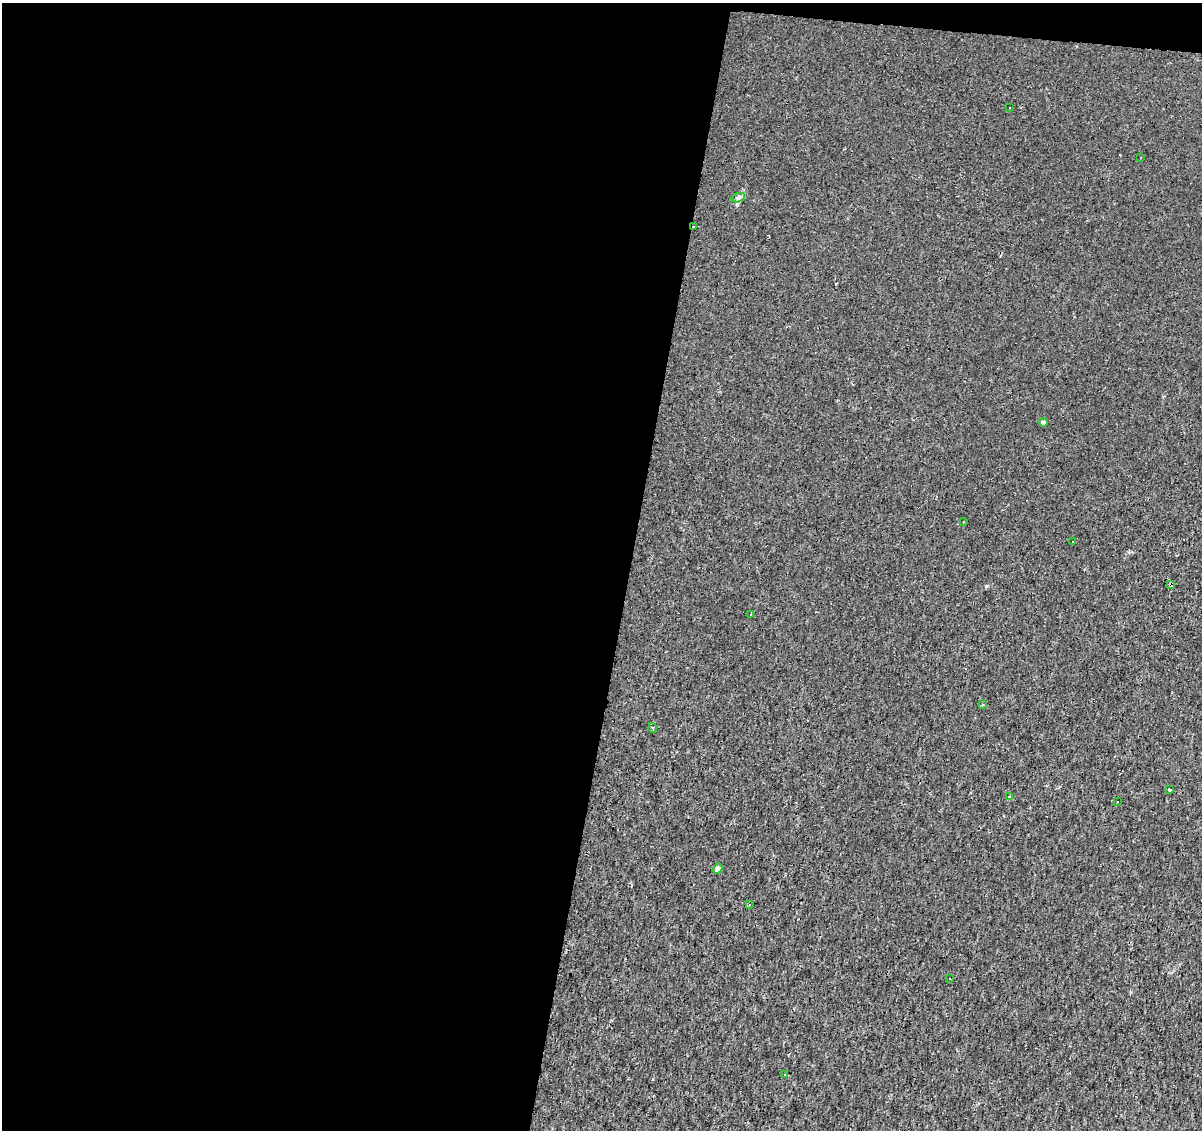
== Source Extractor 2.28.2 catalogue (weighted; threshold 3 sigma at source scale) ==
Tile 1 of 4 x 4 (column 1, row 1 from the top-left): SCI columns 1-1200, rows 3611-4738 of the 4806 x 5022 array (HDU 1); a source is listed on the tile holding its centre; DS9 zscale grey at full resolution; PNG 1204 x 1132 px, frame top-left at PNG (2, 3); each listed source drawn as its Kron ellipse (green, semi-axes under 4 px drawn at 4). Shown black and unused: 53% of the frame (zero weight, under 2 of 3 exposures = <1% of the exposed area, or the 3 px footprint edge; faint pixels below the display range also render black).
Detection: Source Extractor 2.28.2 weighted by HDU 2 'WHT'; one run over the whole footprint, this tile lists its part. Background 0.00165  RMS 0.0033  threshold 0.0148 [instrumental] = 3 sigma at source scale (4.5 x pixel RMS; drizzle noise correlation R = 1.50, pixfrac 1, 0.0396/0.0396 arcsec/px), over >= 5 px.
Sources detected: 26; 8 cosmic-ray / hot-pixel residue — neither listed nor drawn; the other 18 listed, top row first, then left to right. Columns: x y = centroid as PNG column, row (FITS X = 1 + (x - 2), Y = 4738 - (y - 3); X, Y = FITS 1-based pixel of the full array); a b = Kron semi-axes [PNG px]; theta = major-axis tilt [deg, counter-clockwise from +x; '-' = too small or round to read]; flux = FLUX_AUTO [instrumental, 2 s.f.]
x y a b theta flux
1009 108 3 3 - 0.71
1141 157 3 3 - 0.82
738 198 7 4 19 0.71
694 227 3 3 - 0.83
1043 422 4 4 - 3.6
964 522 3 3 - 0.48
1072 542 3 3 - 0.73
1171 584 3 3 - 13
751 614 3 3 - 0.62
983 705 3 2 - 0.47
653 728 5 3 - 0.32
1170 790 4 3 - 1.7
1009 796 3 3 - 3.6
1117 802 3 2 - 0.48
718 869 5 4 - 1.7
750 904 3 2 - 0.49
949 978 3 3 - 2.1
785 1074 3 3 - 0.42
Overlapping masked pixels (flux is a lower limit): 2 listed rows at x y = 694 227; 1171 584
Unlisted compact peaks at least as high as the median listed source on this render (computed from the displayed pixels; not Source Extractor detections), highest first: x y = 986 586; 1128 552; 1120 155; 1059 787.